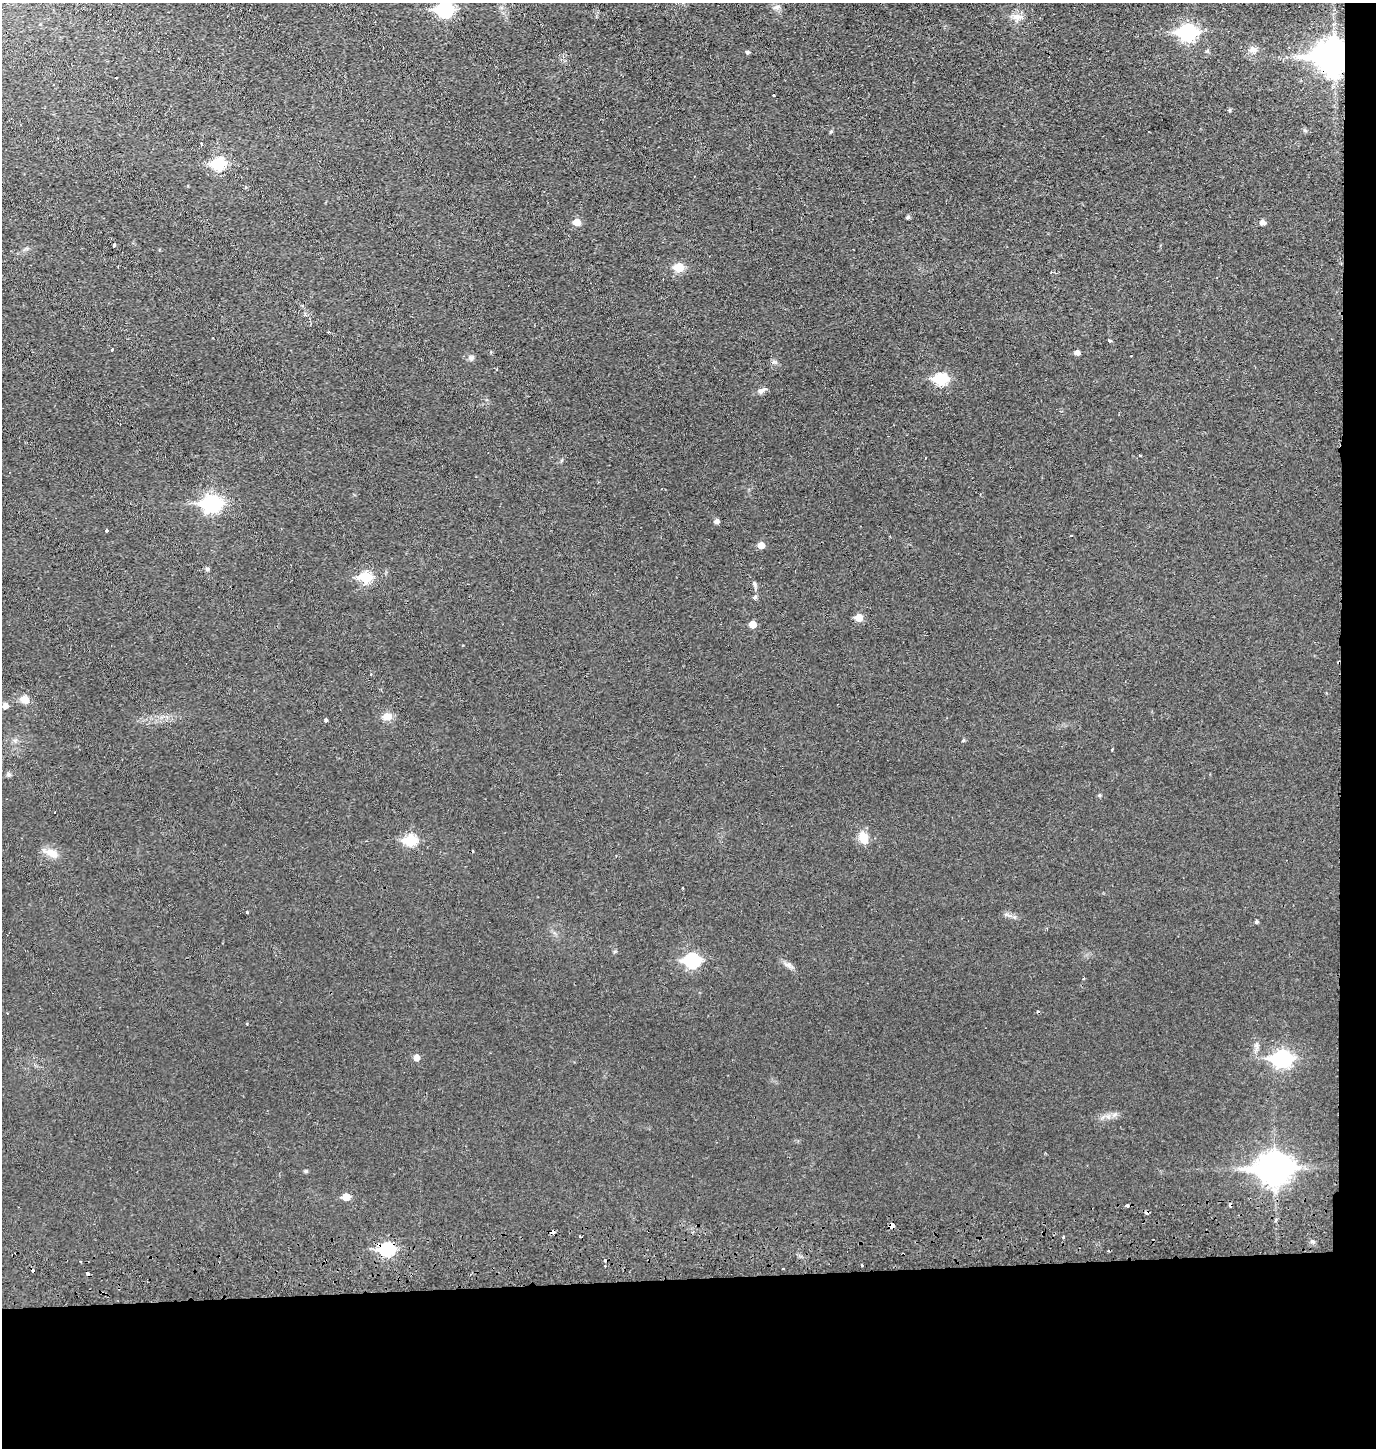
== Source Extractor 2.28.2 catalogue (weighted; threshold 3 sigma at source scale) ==
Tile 9 of 3 x 3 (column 3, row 3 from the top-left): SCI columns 2848-4221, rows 57-1502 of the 4322 x 4453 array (HDU 1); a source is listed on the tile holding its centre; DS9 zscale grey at full resolution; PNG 1378 x 1450 px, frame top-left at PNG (2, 3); no overlay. Shown black and unused: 14% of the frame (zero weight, under 2 of 3 exposures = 3% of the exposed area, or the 3 px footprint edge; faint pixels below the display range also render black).
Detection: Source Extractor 2.28.2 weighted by HDU 2 'WHT'; one run over the whole footprint, this tile lists its part. Background 0.0267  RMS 0.0049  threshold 0.0221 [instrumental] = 3 sigma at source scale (4.5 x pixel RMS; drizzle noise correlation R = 1.50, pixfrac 1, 0.05/0.05 arcsec/px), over >= 5 px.
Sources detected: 78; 13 cosmic-ray / hot-pixel residue — not listed; the other 65 listed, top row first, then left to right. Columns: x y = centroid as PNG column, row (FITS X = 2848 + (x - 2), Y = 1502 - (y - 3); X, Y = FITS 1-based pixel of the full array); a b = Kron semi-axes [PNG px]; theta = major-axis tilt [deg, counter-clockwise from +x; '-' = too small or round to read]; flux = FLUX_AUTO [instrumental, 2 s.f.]
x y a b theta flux
776 7 10 5 18 1.6
445 10 8 7 - 95
1017 17 12 10 -8 3.8
1187 32 9 7 1 130
1253 50 10 8 13 2.8
747 52 4 4 - 1
1333 57 12 10 -4 950
774 95 3 3 - 0.77
201 144 4 2 - 1.1
218 164 7 6 - 41
246 187 5 4 - 0.62
908 217 5 4 - 0.88
577 222 6 5 - 6.8
1262 223 5 5 - 2.5
113 245 4 3 - 3.5
679 268 6 5 - 17
328 332 5 2 - 0.41
1109 340 3 3 - 0.87
112 350 3 2 - 0.75
1077 353 5 5 - 2.3
471 358 8 6 -64 1.4
941 379 7 6 - 42
761 391 12 6 33 2
1140 455 2 2 - 0.54
212 503 9 7 1 150
716 521 5 5 - 1.7
107 530 3 3 - 2.6
761 545 5 5 - 4.6
207 569 5 5 - 0.92
366 577 7 6 - 34
755 597 6 5 - 0.83
859 618 6 6 - 7.3
752 624 5 5 - 6
1339 662 4 2 - 0.53
25 700 9 8 - 4.7
5 706 5 5 - 3.1
387 717 11 8 5 4.4
326 720 4 3 - 0.78
963 740 4 4 - 0.66
1112 749 3 2 - 0.46
9 774 6 6 - 1.1
1099 795 5 4 - 0.68
863 837 11 8 -68 9.1
410 840 7 6 - 31
51 853 21 9 -25 5.1
683 888 3 2 - 0.45
247 912 3 3 - 0.95
1256 922 4 4 - 0.88
692 960 8 7 - 71
788 965 10 7 -21 2
1084 978 2 2 - 0.55
1257 1045 7 4 72 1.3
417 1058 5 5 - 3.9
1282 1059 9 7 2 150
1275 1169 13 10 1 710
306 1171 5 4 - 0.8
346 1197 6 5 - 6.9
1127 1205 3 3 - 1.8
1276 1220 4 3 - 0.97
892 1226 4 4 - 13
553 1231 4 3 - 2.2
1063 1237 3 3 - 0.68
387 1249 8 6 -8 61
862 1265 3 2 - 0.55
783 1269 2 2 - 0.53
Overlapping masked pixels (flux is a lower limit): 5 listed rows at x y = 1333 57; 1339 662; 892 1226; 553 1231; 387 1249
Isophote crosses this tile's border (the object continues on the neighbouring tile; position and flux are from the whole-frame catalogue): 1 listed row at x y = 445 10
Unlisted compact peaks at least as high as the median listed source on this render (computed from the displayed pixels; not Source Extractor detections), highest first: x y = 774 362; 1312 1241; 1230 110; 831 131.